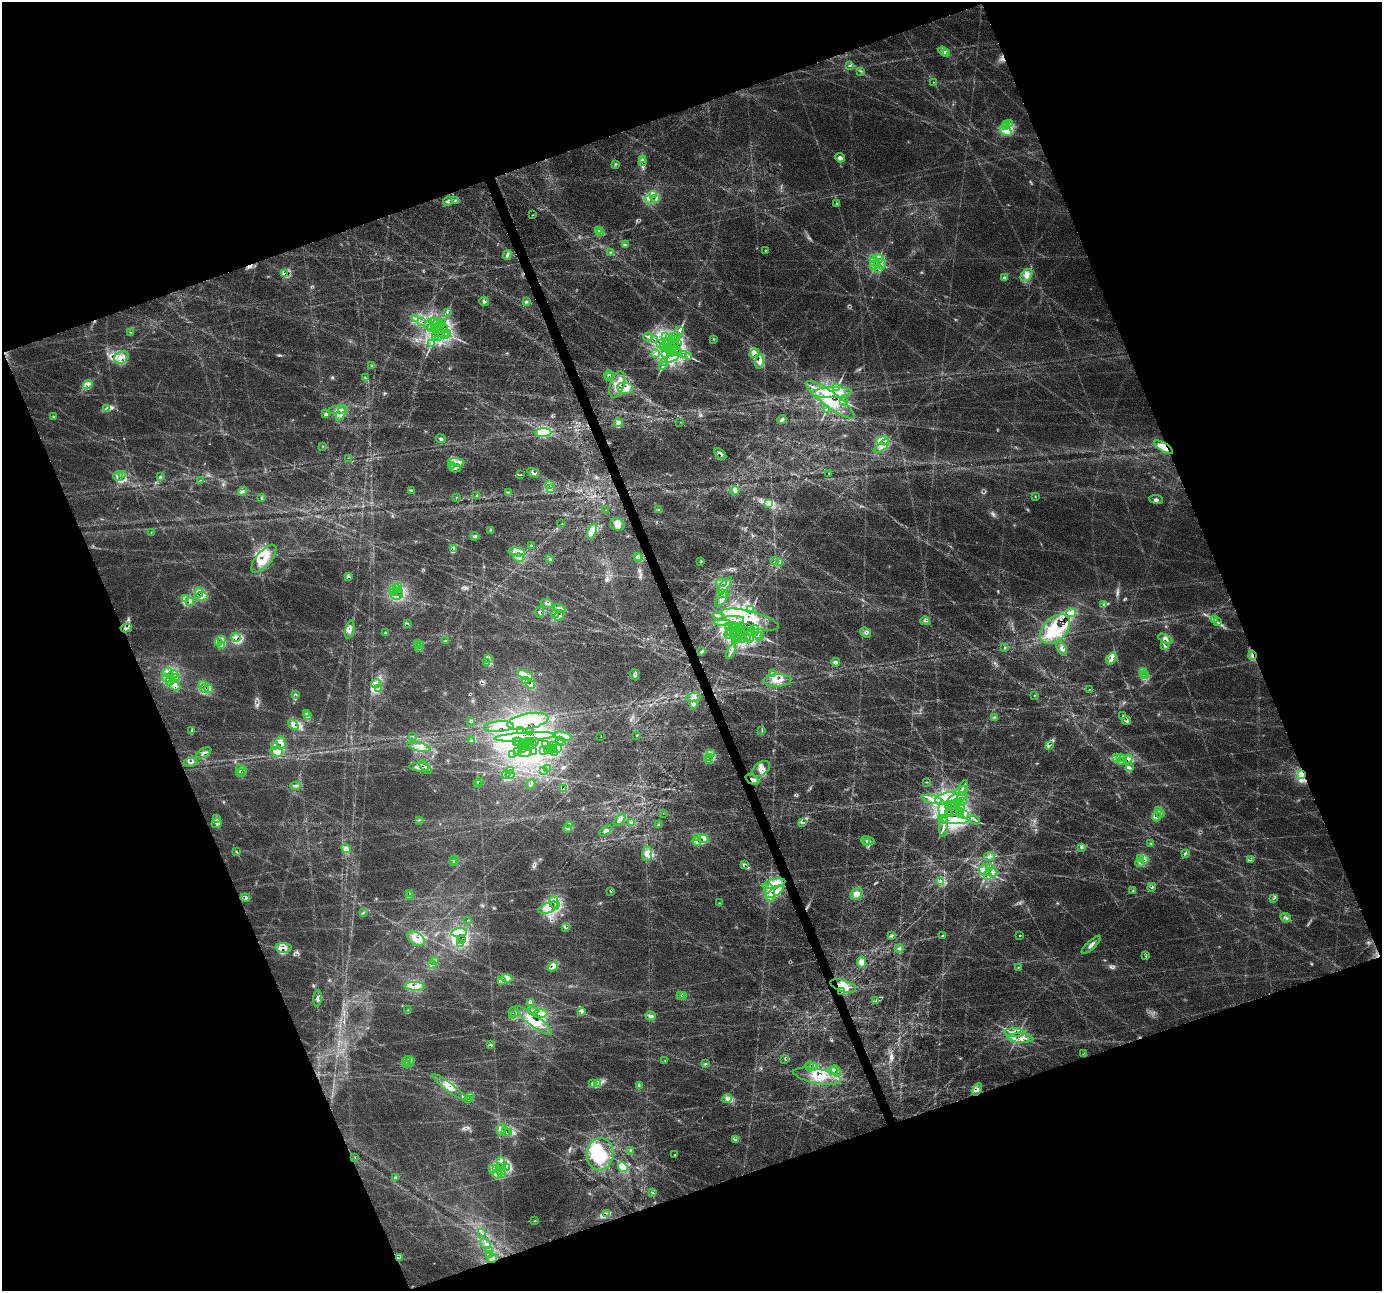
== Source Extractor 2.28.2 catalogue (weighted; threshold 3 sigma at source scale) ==
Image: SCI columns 2-5519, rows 131-5284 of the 5519 x 5359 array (HDU 1 of 3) = the unmasked area's bounding box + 8 px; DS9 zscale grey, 4 x 4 block average (1 PNG px = mean of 4 x 4 image px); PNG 1384 x 1293 px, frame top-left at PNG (2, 2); each listed source drawn as its Kron ellipse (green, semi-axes under 4 px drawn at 4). Shown black and unused: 41% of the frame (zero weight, under 3 of 6 exposures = <1% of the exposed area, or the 3 px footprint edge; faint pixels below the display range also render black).
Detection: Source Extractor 2.28.2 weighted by HDU 2 'WHT'. Background 0.0256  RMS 0.0027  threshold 0.0112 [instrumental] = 3 sigma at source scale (4.09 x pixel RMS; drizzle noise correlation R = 1.36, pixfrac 0.8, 0.0396/0.0396 arcsec/px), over >= 5 px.
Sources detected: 809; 2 too faint to see at this stretch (4 x 4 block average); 2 inside a brighter object's white glare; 12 cosmic-ray / hot-pixel residue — neither listed nor drawn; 70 coinciding with a brighter row at this scale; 217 inside a brighter listed object's ellipse — not listed separately; of the other 506, all 500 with FLUX_AUTO >= 0.293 (the completeness limit of this list) listed and drawn (6 fainter detections not listed), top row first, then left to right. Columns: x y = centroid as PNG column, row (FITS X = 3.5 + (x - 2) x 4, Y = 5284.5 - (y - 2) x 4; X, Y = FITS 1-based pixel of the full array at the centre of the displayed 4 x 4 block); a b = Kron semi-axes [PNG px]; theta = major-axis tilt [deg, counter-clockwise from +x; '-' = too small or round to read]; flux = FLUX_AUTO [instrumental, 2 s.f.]
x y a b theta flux
943 51 5 3 - 4.3
947 54 3 2 - 2.1
849 66 4 2 - 2
860 71 2 2 - 0.57
933 82 2 2 - 0.63
1007 124 3 2 - 1.8
1010 124 3 2 - 2.2
1005 127 4 2 - 2.6
1006 131 6 3 -28 7.5
840 158 5 2 - 8.9
643 160 4 2 - 1.9
643 162 2 2 - 0.95
615 164 3 2 - 1.6
653 194 3 3 - 2.7
649 199 3 2 - 1.6
655 199 2 2 - 0.56
455 200 2 2 - 1.3
448 201 5 4 - 3.6
837 203 2 2 - 1.8
532 215 2 2 - 0.55
598 230 2 2 - 2.3
600 233 2 2 - 1.2
625 244 2 2 - 0.69
766 250 2 2 - 0.97
610 252 3 2 - 1
507 255 5 3 - 4.4
873 258 2 2 - 1.4
878 259 4 2 - 2.4
873 262 4 2 - 2.1
881 264 5 3 - 4.9
874 265 3 3 - 2.2
877 265 3 2 - 1.9
878 269 2 2 - 0.77
284 273 3 2 - 1.9
1027 275 7 5 46 9
1004 278 4 3 - 2.8
484 301 5 4 - 3.9
526 302 3 2 - 1.7
447 312 2 2 - 1
415 319 3 2 - 0.84
421 322 2 2 - 0.62
434 322 5 2 - 1.8
438 322 2 2 - 0.32
442 323 2 2 - 0.35
440 324 2 2 - 1.9
429 325 5 3 - 5
436 327 2 2 - 1.6
439 327 2 2 - 3.2
432 328 3 2 - 1.2
445 328 2 2 - 0.43
679 331 3 2 - 1.1
130 332 2 2 - 1.2
439 332 2 2 - 3
445 333 2 2 - 0.62
448 334 2 2 - 1.5
436 336 2 2 - 0.44
445 336 2 2 - 1.1
666 336 4 2 - 2.1
676 336 2 2 - 0.62
438 337 3 2 - 1.4
648 337 4 2 - 2.3
670 338 3 2 - 1.6
655 339 2 2 - 0.7
675 339 3 2 - 1.9
713 339 2 2 - 0.84
666 341 2 2 - 0.55
674 343 2 2 - 0.82
432 344 4 3 - 2.7
660 344 2 2 - 0.77
677 344 2 2 - 0.48
666 345 2 2 - 1.7
663 346 2 2 - 0.67
672 347 2 2 - 3.9
667 348 2 2 - 0.3
669 349 2 2 - 2.7
671 349 2 2 - 11
677 350 2 2 - 0.6
673 352 2 2 - 2.5
671 353 2 2 - 1.6
678 353 2 2 - 0.35
754 353 5 4 - 5.3
656 354 3 2 - 0.95
666 354 2 2 - 0.82
683 354 2 2 - 0.53
688 356 3 2 - 1.9
121 357 7 5 31 13
672 357 8 3 25 6.4
760 361 7 4 78 6.3
665 363 2 2 - 1.1
372 365 3 2 - 1.4
662 366 3 3 - 1.9
608 375 4 2 - 1.8
610 376 2 2 - 1
365 378 4 3 - 2.4
88 384 5 3 - 4.6
617 384 14 7 71 19
837 387 4 2 - 2.5
625 388 8 5 -9 12
832 393 20 5 2 65
830 400 29 7 -37 53
844 401 2 2 - 0.99
106 408 4 2 - 2.6
338 410 9 3 7 6
826 410 3 2 - 1
341 413 8 2 65 4.4
326 414 3 3 - 4.9
54 417 3 2 - 1.8
782 419 4 3 - 3.4
680 422 2 2 - 0.41
618 423 4 3 - 11
543 433 8 4 2 41
441 439 5 3 - 3.4
882 441 6 3 8 7
323 446 3 2 - 0.58
882 446 9 3 42 7.4
1164 447 10 4 -33 21
720 454 7 2 -39 3.4
348 458 2 2 - 0.41
456 462 8 3 -5 7.6
452 465 3 2 - 2.2
455 468 5 4 - 4.8
533 473 6 2 -28 3.2
829 473 2 2 - 0.57
123 475 3 2 - 2.2
521 475 3 2 - 0.73
118 476 5 2 - 3.2
160 477 3 2 - 1.7
201 480 2 2 - 0.49
550 485 2 2 - 1.1
550 488 4 2 - 2.5
411 490 3 3 - 1.9
243 491 5 2 - 2.9
735 491 5 4 - 6
509 492 2 2 - 0.98
477 495 2 2 - 0.51
1035 496 2 2 - 0.7
456 497 2 2 - 0.42
261 498 2 2 - 0.51
1156 499 7 2 -8 3.6
769 504 4 2 - 3.7
606 510 2 2 - 0.7
658 510 3 2 - 2.4
562 524 2 2 - 0.49
617 524 7 6 - 11
490 530 2 2 - 1.3
592 531 8 4 69 18
151 532 2 2 - 0.72
475 536 4 3 - 3.1
532 546 3 3 - 2.1
453 548 4 3 - 5.3
517 552 9 4 -7 11
637 556 3 2 - 1.9
519 558 5 4 - 5.6
639 558 2 2 - 2.2
264 559 17 7 50 30
550 559 2 2 - 0.72
775 560 3 2 - 1.1
701 561 2 2 - 0.54
779 563 2 2 - 7.9
348 577 2 2 - 2.8
721 583 5 3 - 4.1
725 585 10 2 49 6
399 586 3 2 - 2.1
396 588 2 2 - 0.45
394 589 2 2 - 0.45
394 592 2 2 - 1.4
398 592 2 2 - 0.51
199 593 5 2 - 5
723 593 3 2 - 2
397 595 6 2 7 4.7
201 596 6 2 3 4.1
186 598 2 2 - 0.76
722 599 9 3 49 5
189 601 3 2 - 1.9
547 603 6 2 -18 2.9
1104 604 3 2 - 1.8
559 608 6 3 -19 5.2
751 609 2 2 - 0.93
540 612 5 2 - 2.8
1071 612 5 2 - 4.1
555 614 4 3 - 3.4
559 616 6 4 51 5.4
719 616 6 3 -18 5
750 620 30 8 -14 45
1215 620 3 2 - 1.8
729 621 15 4 7 18
925 621 5 2 - 1.8
1217 622 3 2 - 1.4
408 624 2 2 - 0.77
733 625 2 2 - 0.9
738 626 2 2 - 3.9
729 627 3 2 - 1.4
736 627 2 2 - 1.1
741 627 2 2 - 1.3
747 627 2 2 - 0.51
126 628 6 3 9 3.7
732 628 2 2 - 0.62
1055 629 18 11 45 55
350 630 9 3 75 7
736 630 2 2 - 1.9
755 630 4 2 - 2.3
730 631 2 2 - 0.29
735 632 2 2 - 0.9
752 632 2 2 - 0.41
385 633 2 2 - 1.5
865 633 6 2 -41 2.9
736 634 2 2 - 1
740 634 2 2 - 2.5
729 635 5 3 - 3.1
734 635 2 2 - 0.37
758 635 2 2 - 0.93
739 636 3 2 - 0.92
750 636 6 3 -81 5.5
236 637 5 3 - 4
736 637 2 2 - 0.6
747 637 4 2 - 1.9
760 637 2 2 - 0.43
738 638 2 2 - 0.94
222 639 4 2 - 2.1
1165 639 7 4 -26 5.8
743 640 3 2 - 1.6
445 641 3 2 - 3.4
735 641 4 2 - 2
219 643 2 2 - 1
418 643 4 3 - 2.4
222 645 3 2 - 0.92
421 645 2 2 - 0.42
1165 646 3 2 - 1.6
418 647 2 2 - 1
1005 648 3 2 - 0.94
1062 648 8 4 -60 6.3
701 651 4 3 - 2.1
731 651 8 3 63 5.7
1252 655 4 2 - 2.7
489 658 2 2 - 1.1
1111 658 6 2 56 11
836 662 4 3 - 3.3
487 663 3 2 - 1.2
1143 671 2 2 - 1
167 672 5 3 - 5.1
173 674 4 3 - 4.5
772 674 4 2 - 1.5
1143 674 2 2 - 2.1
525 675 8 3 -19 5.8
635 675 5 4 - 3.8
1146 675 3 2 - 1.7
167 678 4 3 - 2.7
176 678 3 2 - 1.4
526 680 2 2 - 0.94
777 680 14 6 2 17
169 681 3 2 - 2.5
376 683 5 4 - 5.7
202 685 3 2 - 1.4
531 685 4 3 - 3.2
175 686 5 3 - 4.3
205 688 4 2 - 7.6
378 688 4 3 - 3.9
209 689 2 2 - 1.2
1089 689 2 2 - 0.73
295 694 3 2 - 1.3
1034 695 3 2 - 1
694 697 7 3 6 4.8
693 704 3 2 - 1.9
306 713 3 2 - 1.7
307 716 2 2 - 0.72
1123 716 2 2 - 0.92
994 717 2 2 - 0.96
470 721 4 2 - 0.73
528 721 21 7 11 37
1127 721 4 4 - 3.2
293 725 6 3 -42 4.5
499 727 15 5 4 18
192 730 3 2 - 4.1
521 731 3 2 - 0.62
762 731 3 2 - 1.2
530 732 2 2 - 0.31
637 735 2 2 - 0.41
562 736 9 3 -11 18
413 737 2 2 - 0.4
525 737 31 4 4 37
601 737 2 2 - 0.48
472 740 2 2 - 1.1
516 741 2 2 - 0.73
529 741 2 2 - 0.85
534 741 2 2 - 0.59
559 741 3 2 - 0.85
281 742 6 3 -73 5
519 742 2 2 - 0.52
562 742 2 2 - 1.3
527 743 2 2 - 1
523 744 2 2 - 0.36
533 744 2 2 - 0.78
530 745 2 2 - 0.78
546 745 2 2 - 0.78
1050 745 2 2 - 0.9
554 746 3 2 - 1
275 747 2 2 - 0.78
419 747 12 3 -13 10
525 747 2 2 - 0.34
522 748 2 2 - 0.43
553 748 2 2 - 1.2
551 749 4 2 - 0.58
557 749 3 2 - 1.3
543 750 4 2 - 1.9
548 750 3 2 - 0.64
277 752 6 4 -19 7.5
518 752 3 3 - 2.3
534 752 2 2 - 0.81
204 753 8 3 29 5.3
525 753 7 3 6 6.4
555 753 2 2 - 0.31
710 753 2 2 - 1.4
512 754 3 2 - 0.65
710 757 2 2 - 0.52
1116 757 4 2 - 2.8
1121 757 3 2 - 0.98
708 759 4 2 - 3.4
1124 759 4 2 - 6.3
1128 759 4 4 - 4.5
1121 761 3 2 - 1.1
191 762 7 2 10 3.4
419 767 10 2 -4 6.3
425 767 8 4 -48 7.5
547 768 4 2 - 1.1
1129 768 4 2 - 3.7
761 769 10 6 37 12
241 770 6 2 -36 2.3
511 770 2 2 - 0.87
544 770 2 2 - 0.36
240 773 4 2 - 1.8
506 774 4 3 - 2.8
1302 774 3 2 - 2.7
510 775 4 2 - 1.4
752 780 7 3 -27 6.6
479 781 3 2 - 1.6
927 782 2 2 - 0.7
478 783 3 2 - 1.4
531 784 5 2 - 2.2
296 786 5 3 - 3.6
963 787 6 2 74 3.2
564 789 4 3 - 2.7
961 791 6 2 22 3.3
958 798 10 3 18 10
932 799 10 3 -15 9.1
946 799 12 6 14 21
963 802 2 2 - 0.69
957 803 2 2 - 0.54
952 804 2 2 - 0.81
948 805 2 2 - 1.2
951 806 2 2 - 1.7
961 806 4 2 - 2.1
1158 810 2 2 - 0.79
943 812 12 4 -83 14
959 812 2 2 - 1.4
663 813 2 2 - 0.52
949 813 2 2 - 0.68
954 813 2 2 - 0.61
1160 813 2 2 - 0.58
960 814 3 2 - 0.97
965 815 4 2 - 2.9
1156 817 4 2 - 1.7
217 818 2 2 - 0.73
953 819 16 4 -5 18
419 820 2 2 - 1
619 820 7 3 48 6.3
975 820 5 2 - 2
802 822 2 2 - 0.97
217 823 5 4 - 4.8
631 823 4 3 - 2.8
659 824 3 2 - 1.1
570 825 3 2 - 1
944 827 10 3 86 5.9
568 828 4 2 - 2.5
605 831 7 3 35 5.3
697 838 3 2 - 1.6
704 839 5 3 - 5
697 841 4 3 - 3.9
868 841 7 2 -11 3.4
867 843 2 2 - 2
1150 843 2 2 - 0.87
1081 848 4 2 - 1.5
346 849 5 3 - 5.5
237 852 3 2 - 1.1
1185 853 4 2 - 2.1
647 854 7 5 83 13
989 856 5 2 - 3.2
1140 859 4 2 - 1.6
1144 859 3 2 - 1.6
454 860 4 2 - 1.7
1251 860 3 2 - 1.6
454 862 4 2 - 1.9
1140 863 4 2 - 1.3
744 864 2 2 - 0.99
989 868 3 2 - 1.7
983 869 5 3 - 4
992 872 6 2 -5 2.5
987 876 2 2 - 1.1
940 881 4 2 - 2
774 884 12 4 13 12
1152 887 4 2 - 1.4
1133 890 3 2 - 1.2
610 891 2 2 - 1.2
775 892 10 4 32 11
410 893 2 2 - 6.6
770 893 9 5 -80 12
856 894 7 5 47 10
410 896 4 2 - 1.7
245 898 5 2 - 3.4
1273 899 2 2 - 0.61
554 901 6 3 -74 6.1
719 903 3 2 - 1
549 908 11 5 19 14
363 913 2 2 - 1.2
1286 917 5 2 - 2.9
468 920 2 2 - 0.38
565 927 4 2 - 2.1
459 932 7 4 7 8
892 936 4 2 - 2.1
942 936 4 2 - 1.3
1020 936 2 2 - 2
416 938 10 6 -31 15
462 939 2 2 - 2.9
461 944 3 3 - 2.8
1091 945 13 3 43 7.3
284 948 8 5 -4 9.5
899 948 4 3 - 2.9
1145 956 3 2 - 1.1
435 961 2 2 - 0.88
862 962 5 4 - 8.5
432 964 4 2 - 2.1
553 967 5 3 - 4.7
1018 968 4 2 - 1.4
506 978 6 2 -7 3.4
501 980 3 3 - 2.4
415 986 10 3 -1 14
843 986 13 6 -17 22
842 992 3 3 - 2.8
681 995 3 2 - 0.82
683 995 4 2 - 1.3
318 998 8 4 85 7.1
876 1001 2 2 - 0.79
530 1002 3 2 - 1.6
408 1010 2 2 - 0.77
533 1011 5 2 - 2.2
514 1012 5 3 - 3.5
581 1012 4 3 - 2.7
540 1014 7 3 5 4.7
513 1015 2 2 - 0.4
651 1016 5 3 - 7.8
533 1020 22 5 -37 27
1015 1033 10 3 -3 10
1020 1038 13 4 -3 12
490 1044 3 2 - 1.7
1083 1054 3 2 - 0.72
785 1059 2 2 - 0.85
665 1060 2 2 - 0.94
407 1061 5 2 - 2
410 1062 5 2 - 3
406 1064 4 3 - 2.8
705 1064 3 2 - 1.5
810 1066 5 2 - 2.9
814 1067 2 2 - 1.1
833 1071 4 2 - 3.3
836 1071 6 2 -63 3.3
817 1076 24 7 -11 33
593 1083 3 2 - 1.6
597 1084 3 2 - 2.9
639 1085 2 2 - 0.66
450 1087 22 3 -37 13
977 1089 7 2 60 2.9
470 1096 2 2 - 8.1
727 1098 5 4 - 5.1
468 1099 4 2 - 1.9
501 1129 6 2 77 3.1
506 1131 2 2 - 0.62
508 1132 3 2 - 1.4
736 1139 2 2 - 1
630 1151 3 2 - 1.6
600 1154 16 13 85 70
675 1155 2 2 - 0.78
355 1158 2 2 - 0.41
501 1162 5 3 - 4.1
499 1167 2 2 - 2.2
506 1167 3 2 - 0.88
623 1167 5 4 - 22
497 1168 3 2 - 2.1
492 1169 2 2 - 1.2
502 1170 2 2 - 0.91
497 1173 5 4 - 5.2
502 1174 4 3 - 3.3
395 1178 2 2 - 19
653 1193 2 2 - 0.86
606 1213 3 2 - 1.4
535 1221 3 2 - 1.3
481 1232 2 2 - 1.1
485 1244 6 2 -42 2.9
490 1251 2 2 - 0.78
490 1255 2 2 - 0.63
400 1257 3 2 - 0.95
492 1259 4 2 - 2.9
Overlapping masked pixels (flux is a lower limit): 6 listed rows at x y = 1164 447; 1252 655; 1302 774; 752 780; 843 986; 842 992
Diffuse or blended objects may show on this block-average render without a row.